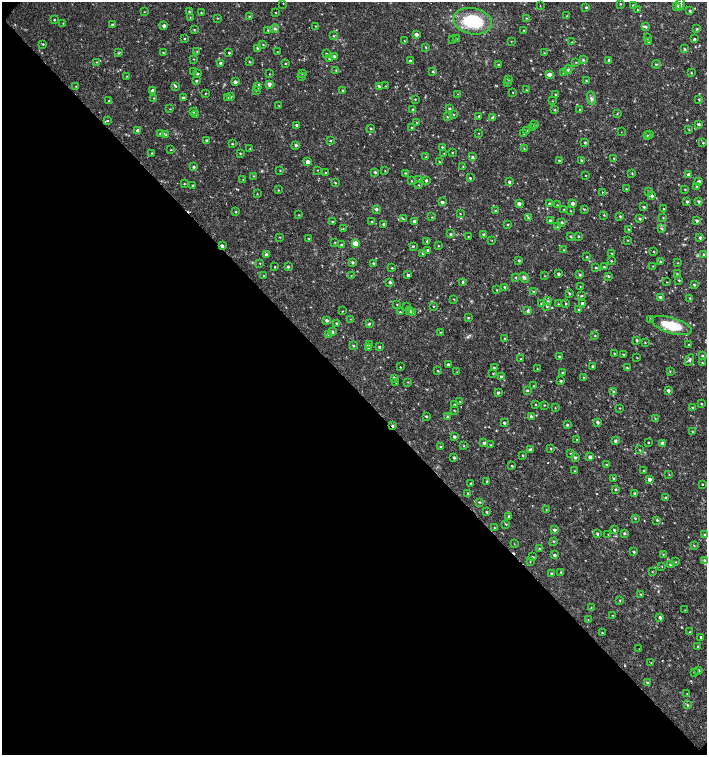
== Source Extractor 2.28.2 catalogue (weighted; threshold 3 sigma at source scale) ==
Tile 9 of 4 x 4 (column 1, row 3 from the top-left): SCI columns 226-1634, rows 1507-3012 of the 6023 x 6029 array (HDU 1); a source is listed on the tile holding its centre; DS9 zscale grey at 2 x 2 block average (1 PNG px = mean of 2 x 2 image px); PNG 709 x 757 px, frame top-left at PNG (2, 2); each listed source drawn as its Kron ellipse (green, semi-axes under 4 px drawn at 4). Shown black and unused: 49% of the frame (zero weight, under 2 of 3 exposures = <1% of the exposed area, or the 3 px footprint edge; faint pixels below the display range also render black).
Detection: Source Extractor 2.28.2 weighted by HDU 2 'WHT'; one run over the whole footprint, this tile lists its part. Background 0.0179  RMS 0.0033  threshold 0.0149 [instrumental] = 3 sigma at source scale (4.5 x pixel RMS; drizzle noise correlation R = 1.50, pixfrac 1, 0.0396/0.0396 arcsec/px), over >= 5 px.
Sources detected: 455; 4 cosmic-ray / hot-pixel residue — neither listed nor drawn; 3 inside a brighter listed object's ellipse — not listed separately; the other 448 listed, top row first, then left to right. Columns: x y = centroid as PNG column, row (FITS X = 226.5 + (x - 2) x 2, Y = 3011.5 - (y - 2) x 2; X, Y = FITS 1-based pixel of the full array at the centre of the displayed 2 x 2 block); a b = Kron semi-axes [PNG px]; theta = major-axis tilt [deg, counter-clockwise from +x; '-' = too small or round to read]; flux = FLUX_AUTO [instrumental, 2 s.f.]
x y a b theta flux
283 3 2 2 - 0.27
620 4 3 2 - 0.67
680 4 6 4 81 1.8
633 5 3 2 - 0.9
540 6 2 2 - 0.37
586 7 3 3 - 1
677 7 3 3 - 3.1
637 9 2 2 - 0.3
690 11 3 3 - 0.8
144 12 2 2 - 0.33
189 12 3 3 - 0.77
201 12 2 2 - 0.41
276 12 2 2 - 0.43
249 16 3 2 - 0.59
567 16 3 2 - 0.57
190 17 3 2 - 0.42
217 18 2 2 - 0.38
526 18 3 2 - 0.34
54 20 2 2 - 0.69
473 21 19 13 -11 41
63 23 2 2 - 0.36
113 25 2 2 - 1
164 26 3 2 - 2
316 26 2 2 - 0.35
646 27 4 3 - 1.2
275 29 4 3 - 1.2
697 29 3 2 - 0.64
194 30 3 2 - 0.57
268 30 2 2 - 0.71
524 30 2 2 - 0.66
416 34 3 3 - 3
333 36 3 2 - 0.57
647 38 3 2 - 0.54
185 39 2 2 - 0.45
457 39 2 2 - 0.37
695 39 2 2 - 0.91
453 40 2 2 - 0.49
404 41 2 2 - 0.47
511 41 2 2 - 0.31
572 42 2 2 - 0.31
649 42 3 2 - 0.84
43 44 3 2 - 0.57
263 45 3 2 - 0.5
426 47 3 2 - 0.66
258 48 3 3 - 2.3
684 49 2 2 - 0.9
197 51 3 2 - 0.37
277 52 2 2 - 0.33
119 53 3 3 - 0.69
163 53 3 2 - 0.48
229 53 2 2 - 0.88
326 53 2 2 - 0.61
544 53 3 2 - 0.5
334 56 3 3 - 1.1
194 59 3 2 - 0.42
329 59 3 2 - 0.85
583 60 3 3 - 0.95
609 60 3 2 - 1.5
249 61 3 2 - 0.53
411 61 3 2 - 1.9
96 62 3 2 - 0.42
576 62 3 2 - 0.41
221 63 3 3 - 0.98
285 64 2 2 - 0.6
656 64 4 2 - 0.59
498 65 2 2 - 0.46
336 70 3 2 - 0.42
568 70 4 3 - 1.2
194 72 2 2 - 0.48
433 72 3 2 - 0.79
691 72 3 2 - 0.54
302 73 3 2 - 0.45
564 73 3 3 - 1
197 74 3 3 - 0.84
269 74 2 2 - 0.36
549 74 3 3 - 3.8
126 76 3 2 - 0.33
302 77 3 2 - 0.65
508 79 3 2 - 0.4
196 81 2 2 - 0.8
586 81 3 2 - 0.65
235 82 3 2 - 2.7
507 82 3 2 - 0.48
269 84 3 3 - 3.1
76 86 2 2 - 0.44
176 86 3 3 - 0.74
379 86 3 2 - 1.5
385 86 2 2 - 0.3
258 87 3 3 - 0.92
256 90 3 2 - 0.43
343 90 3 3 - 0.81
526 90 3 2 - 0.37
152 91 2 2 - 2.5
513 92 2 2 - 0.34
205 93 2 2 - 0.4
458 94 3 2 - 0.32
555 95 3 2 - 0.77
183 97 3 2 - 1.1
231 97 2 2 - 1
154 98 3 2 - 0.55
228 98 2 2 - 0.51
591 98 7 3 -77 1.7
415 99 2 2 - 0.46
699 99 3 2 - 0.68
109 101 3 3 - 0.62
552 101 2 2 - 0.36
278 105 2 2 - 0.24
170 109 2 2 - 0.4
413 109 2 2 - 0.71
450 109 3 3 - 1.1
555 110 2 2 - 0.5
580 110 3 2 - 0.53
193 112 3 2 - 0.55
454 114 3 2 - 0.54
617 114 2 2 - 0.41
196 115 3 3 - 0.84
479 116 2 2 - 0.9
447 117 3 2 - 0.56
493 118 3 3 - 2.4
107 120 3 2 - 0.59
417 122 2 2 - 0.7
699 124 3 2 - 1.2
297 125 3 2 - 1
535 125 3 3 - 0.68
533 127 3 2 - 0.58
371 128 3 2 - 0.68
412 128 3 2 - 1.4
138 130 3 3 - 3.1
689 130 3 2 - 0.49
527 131 3 3 - 1.1
621 132 2 2 - 0.25
160 133 3 2 - 0.6
479 133 2 2 - 0.27
524 134 2 2 - 0.32
650 134 3 2 - 0.46
166 135 3 3 - 0.7
647 136 3 2 - 0.47
206 141 3 2 - 0.93
331 141 3 2 - 0.53
585 142 3 3 - 0.92
703 143 3 2 - 0.62
232 144 3 2 - 0.59
296 145 3 3 - 1.1
442 147 2 2 - 0.58
250 149 2 2 - 0.52
524 149 3 2 - 0.45
171 150 3 2 - 0.39
152 153 3 2 - 0.54
240 153 3 2 - 0.6
444 153 2 2 - 0.29
452 153 2 2 - 0.51
426 157 3 2 - 0.65
472 157 3 3 - 1
614 158 2 2 - 0.55
560 161 3 2 - 1.5
581 161 3 2 - 0.82
308 162 3 3 - 4.4
440 162 3 2 - 0.39
463 166 3 2 - 0.45
194 167 2 2 - 1.2
280 170 3 2 - 0.38
317 170 2 2 - 0.34
385 171 2 2 - 0.38
375 172 2 2 - 1.1
326 173 2 2 - 0.79
405 173 3 2 - 0.59
632 174 3 2 - 0.48
585 175 2 2 - 0.28
689 175 3 3 - 2.7
253 176 2 2 - 0.46
470 178 2 2 - 0.88
243 179 2 2 - 0.29
419 180 2 2 - 0.5
426 180 3 3 - 1.2
412 181 2 2 - 0.46
509 182 3 2 - 1.1
698 182 2 2 - 2.3
335 183 3 2 - 0.56
184 184 3 2 - 0.47
193 185 2 2 - 0.72
419 185 2 2 - 0.45
696 186 3 2 - 0.43
626 189 3 2 - 0.53
685 189 3 2 - 0.52
278 190 3 2 - 0.52
649 191 3 3 - 0.77
602 192 2 2 - 2.2
257 194 3 2 - 0.39
652 196 3 3 - 1.6
442 202 3 2 - 1.9
687 202 2 2 - 1.3
699 202 3 2 - 1.5
573 203 3 3 - 2.3
519 204 3 3 - 2.7
550 204 3 2 - 2
557 205 3 2 - 0.39
644 207 2 2 - 0.94
376 209 2 2 - 1.4
564 209 2 2 - 0.35
584 209 3 2 - 0.61
663 209 2 2 - 1.3
496 211 2 2 - 0.93
571 211 3 2 - 0.4
236 212 3 2 - 0.71
460 214 2 2 - 0.39
299 215 3 2 - 0.37
604 215 2 2 - 0.58
620 216 3 2 - 0.83
432 217 3 2 - 0.45
528 218 3 3 - 0.71
640 218 3 2 - 1
663 218 2 2 - 0.51
403 219 4 2 - 0.65
332 221 3 2 - 0.49
372 221 3 2 - 0.36
414 221 2 2 - 1.5
550 221 3 2 - 2.7
697 221 3 2 - 1.5
562 222 3 2 - 0.82
384 224 3 2 - 2.4
508 224 3 2 - 0.56
558 227 3 3 - 0.65
343 229 4 2 - 0.36
628 229 2 2 - 0.54
662 229 4 2 - 0.92
450 234 3 3 - 1.2
484 234 3 3 - 1.4
571 236 3 2 - 0.85
578 236 3 2 - 0.68
280 237 3 2 - 0.43
468 237 2 2 - 0.48
308 238 2 2 - 0.37
700 238 3 3 - 1.2
492 240 2 2 - 0.3
627 240 2 2 - 0.44
427 241 3 2 - 0.35
335 243 3 2 - 0.47
355 243 3 3 - 7.9
341 245 3 3 - 0.94
222 246 3 2 - 2.5
413 246 3 2 - 0.68
438 246 3 2 - 0.36
428 250 2 2 - 1.3
564 250 3 3 - 0.65
653 252 3 2 - 0.35
611 253 2 2 - 0.34
422 254 3 2 - 0.46
704 254 3 3 - 0.81
266 255 3 3 - 1.8
587 257 3 2 - 0.46
519 260 2 2 - 1
611 261 2 2 - 0.58
353 262 3 3 - 1
661 262 3 3 - 0.97
260 263 2 2 - 0.35
373 263 2 2 - 0.95
678 263 2 2 - 0.45
653 266 2 2 - 0.29
275 267 2 2 - 0.57
288 267 3 3 - 1.1
604 267 2 2 - 0.64
392 268 2 2 - 0.6
596 268 3 2 - 0.81
558 274 2 2 - 1.4
677 274 3 2 - 0.47
408 275 2 2 - 1.3
580 275 3 3 - 0.8
264 276 3 2 - 0.43
351 276 3 2 - 0.31
545 276 2 2 - 0.35
608 276 3 3 - 0.83
516 277 3 2 - 0.53
524 277 5 4 - 1.6
679 280 3 2 - 0.76
390 282 2 2 - 1.4
463 282 3 3 - 1.4
666 282 2 2 - 0.31
694 285 3 2 - 0.86
580 286 3 2 - 0.28
504 287 3 3 - 0.84
497 290 2 2 - 0.49
534 292 3 3 - 0.84
569 293 3 2 - 0.88
582 296 3 2 - 0.56
660 297 2 2 - 1.5
690 298 3 2 - 0.7
454 299 3 2 - 0.4
548 301 4 3 - 0.86
566 303 3 3 - 0.65
582 303 3 2 - 2.4
397 304 2 2 - 0.44
542 304 3 3 - 1.8
558 304 3 2 - 0.55
433 306 2 2 - 0.39
547 306 3 3 - 0.85
407 307 2 2 - 0.56
578 310 3 2 - 0.75
343 311 3 2 - 0.34
409 311 3 3 - 1.6
528 311 3 3 - 1.3
400 312 3 2 - 0.67
412 313 4 3 - 1.4
468 318 2 2 - 0.68
350 319 2 2 - 0.26
650 319 2 2 - 1.4
327 320 3 3 - 1.8
337 323 3 2 - 0.92
369 324 3 2 - 1
672 326 21 8 -17 24
332 332 3 2 - 1.3
440 332 2 2 - 0.43
328 334 3 2 - 0.56
595 336 3 2 - 0.62
505 338 3 2 - 0.62
637 340 3 2 - 1.1
645 342 2 2 - 0.54
370 344 3 3 - 1.3
353 345 3 2 - 0.72
689 345 2 2 - 0.56
379 347 3 3 - 0.81
369 348 3 3 - 1.5
614 354 2 2 - 0.47
624 355 2 2 - 1
559 356 2 2 - 0.85
703 356 3 2 - 0.66
637 358 2 2 - 0.34
521 359 2 2 - 0.42
689 360 6 3 63 1.5
702 363 3 2 - 0.47
448 364 2 2 - 1.4
592 366 2 2 - 0.9
400 367 2 2 - 0.46
494 368 3 2 - 0.72
537 368 2 2 - 0.41
627 368 3 2 - 0.86
438 371 3 2 - 0.54
670 371 3 2 - 0.49
457 372 2 2 - 0.33
493 373 3 2 - 0.34
562 373 3 2 - 0.81
501 377 2 2 - 1.2
583 377 2 2 - 0.43
394 378 3 3 - 1.2
561 381 2 2 - 0.97
408 382 3 2 - 0.39
396 383 2 2 - 0.36
534 386 2 2 - 0.5
527 390 3 3 - 0.89
668 390 2 2 - 2.1
613 391 3 3 - 0.79
498 392 2 2 - 1.3
460 401 2 2 - 0.44
701 404 3 2 - 0.58
454 405 3 2 - 0.8
535 405 2 2 - 0.42
544 405 2 2 - 0.43
555 408 2 2 - 0.4
620 408 3 2 - 0.39
693 408 3 2 - 1.5
454 410 3 2 - 0.4
426 416 3 2 - 0.69
448 417 3 3 - 1.1
531 417 4 3 - 1.5
655 419 3 2 - 0.56
597 422 3 2 - 1.6
504 423 2 2 - 1.1
567 425 2 2 - 0.99
393 426 3 2 - 1.4
692 431 2 2 - 0.44
454 436 2 2 - 1.5
577 440 2 2 - 0.37
615 441 3 2 - 1.6
648 442 2 2 - 0.51
484 443 3 2 - 1.3
662 443 3 3 - 1.7
491 445 2 2 - 0.56
464 446 3 2 - 0.48
440 447 3 2 - 0.72
551 449 2 2 - 0.6
530 450 3 2 - 2
640 450 3 2 - 0.49
571 454 2 2 - 0.53
523 455 3 2 - 0.6
575 457 3 3 - 1.2
590 457 2 2 - 2.3
454 458 2 2 - 1.1
606 465 2 2 - 0.67
512 466 2 2 - 0.73
575 471 2 2 - 0.46
644 471 2 2 - 0.58
669 474 3 2 - 0.38
614 478 3 2 - 0.91
649 479 3 3 - 2.7
487 481 2 2 - 0.96
471 484 2 2 - 0.88
702 484 2 2 - 0.47
616 489 3 2 - 0.74
468 493 2 2 - 0.52
635 493 3 3 - 1.3
666 498 2 2 - 1.5
479 502 3 3 - 0.68
546 510 2 2 - 0.38
486 512 4 2 - 0.65
509 516 2 2 - 0.92
635 518 3 3 - 0.66
657 520 3 2 - 0.83
506 524 3 2 - 0.57
495 528 2 2 - 0.36
554 530 2 2 - 1.5
614 530 3 2 - 0.93
624 533 3 3 - 1.1
597 534 2 2 - 1.1
608 534 3 2 - 0.28
705 535 3 2 - 1.1
553 541 3 3 - 0.66
514 544 2 2 - 0.25
694 546 3 2 - 0.5
540 549 3 2 - 0.65
634 552 3 2 - 0.82
663 554 2 2 - 0.49
554 555 3 3 - 1.4
532 557 3 2 - 0.69
705 560 3 2 - 1.4
530 562 3 2 - 0.35
676 562 3 2 - 0.42
671 565 3 2 - 2.4
662 566 2 2 - 0.3
561 572 3 2 - 0.74
652 572 3 2 - 0.33
551 574 3 2 - 1.1
640 594 3 2 - 0.62
620 600 3 2 - 0.51
591 607 3 2 - 0.38
685 610 3 2 - 0.35
612 615 2 2 - 1.9
660 617 3 2 - 1.6
588 620 3 2 - 0.33
690 632 3 2 - 0.42
602 633 3 2 - 0.62
701 637 3 2 - 1.1
697 646 2 2 - 0.44
639 649 2 2 - 0.24
651 663 3 2 - 0.36
699 670 3 3 - 0.85
694 673 2 2 - 0.54
647 683 3 2 - 0.78
687 694 3 2 - 0.35
687 705 3 3 - 0.84
Overlapping masked pixels (flux is a lower limit): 2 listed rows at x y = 222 246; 393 426
Diffuse or blended objects may show on this block-average render without a row.